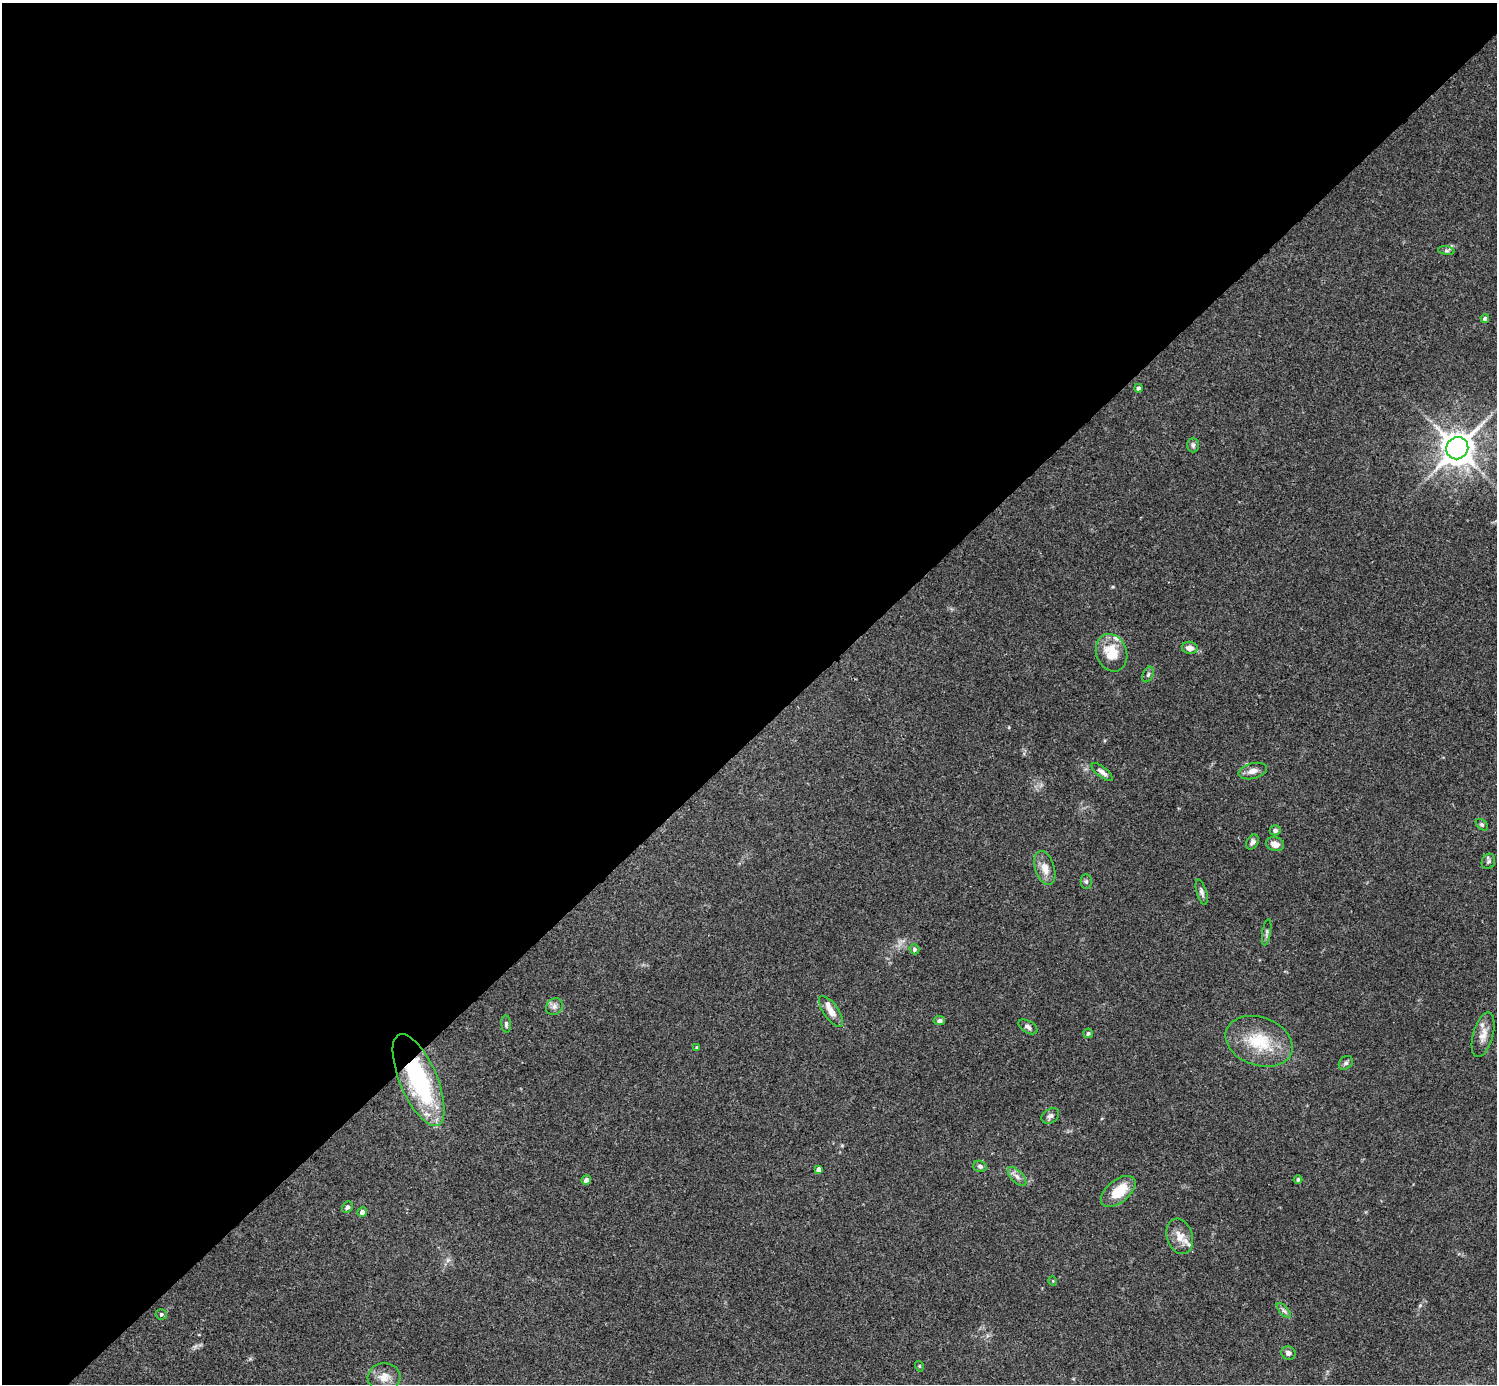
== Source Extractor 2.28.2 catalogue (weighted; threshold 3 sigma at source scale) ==
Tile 2 of 4 x 4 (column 2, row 1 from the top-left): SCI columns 1501-2995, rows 4448-5829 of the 5988 x 5988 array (HDU 1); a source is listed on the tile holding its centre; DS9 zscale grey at full resolution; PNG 1499 x 1386 px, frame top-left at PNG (2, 3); each listed source drawn as its Kron ellipse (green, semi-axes under 4 px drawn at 4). Shown black and unused: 53% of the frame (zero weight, under 3 of 4 exposures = <1% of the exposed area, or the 3 px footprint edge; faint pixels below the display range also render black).
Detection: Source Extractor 2.28.2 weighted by HDU 2 'WHT'; one run over the whole footprint, this tile lists its part. Background 0.118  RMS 0.0062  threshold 0.0281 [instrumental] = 3 sigma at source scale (4.5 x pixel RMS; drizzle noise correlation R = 1.50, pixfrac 1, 0.05/0.05 arcsec/px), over >= 5 px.
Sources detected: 50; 3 inside a brighter listed object's ellipse — not listed separately; the other 47 listed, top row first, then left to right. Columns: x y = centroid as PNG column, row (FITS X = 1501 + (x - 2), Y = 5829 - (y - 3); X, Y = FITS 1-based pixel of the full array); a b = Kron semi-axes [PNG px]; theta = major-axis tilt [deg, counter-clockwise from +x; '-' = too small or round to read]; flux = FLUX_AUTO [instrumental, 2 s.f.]
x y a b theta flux
1446 251 8 4 -8 1.3
1485 319 4 4 - 1.7
1138 388 4 4 - 1.7
1193 445 7 6 - 1.5
1457 448 11 10 - 970
1190 648 8 6 -7 4.1
1112 653 19 15 -69 16
1148 675 8 5 64 1.3
1253 771 14 7 15 3.9
1102 772 13 5 -38 2.8
1482 825 7 4 -40 1
1275 830 5 5 - 1.8
1252 842 8 5 59 1.9
1275 844 9 7 -16 4.1
1488 861 8 6 65 1.6
1045 868 17 9 -72 6.8
1086 882 7 5 -89 1.3
1202 892 13 5 -74 2.1
1267 932 13 4 80 1.6
914 949 5 4 - 1.4
554 1007 9 8 - 2.6
831 1011 18 7 -55 6.8
939 1021 6 4 -5 1.7
506 1024 8 4 -86 1.4
1028 1027 10 6 -30 2.1
1088 1033 5 4 - 1.3
1483 1035 23 10 74 6.8
1259 1041 34 24 -19 28
697 1047 3 3 - 0.67
1346 1063 8 6 44 1.6
419 1080 49 18 -67 86
1050 1116 9 7 33 2.1
980 1166 6 5 - 1.6
818 1169 4 4 - 2.6
1017 1176 12 6 -47 3
586 1180 5 4 - 2.6
1298 1180 4 4 - 1.4
1118 1191 20 11 39 16
347 1207 6 5 - 2.1
362 1212 5 4 - 2.9
1180 1236 18 13 -73 7.8
1053 1281 5 3 - 0.49
1284 1311 9 4 -48 1.8
161 1314 5 5 - 1.1
1288 1353 7 6 - 2.5
919 1366 5 3 - 0.57
384 1377 16 14 5 7.5
Overlapping masked pixels (flux is a lower limit): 1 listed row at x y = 419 1080